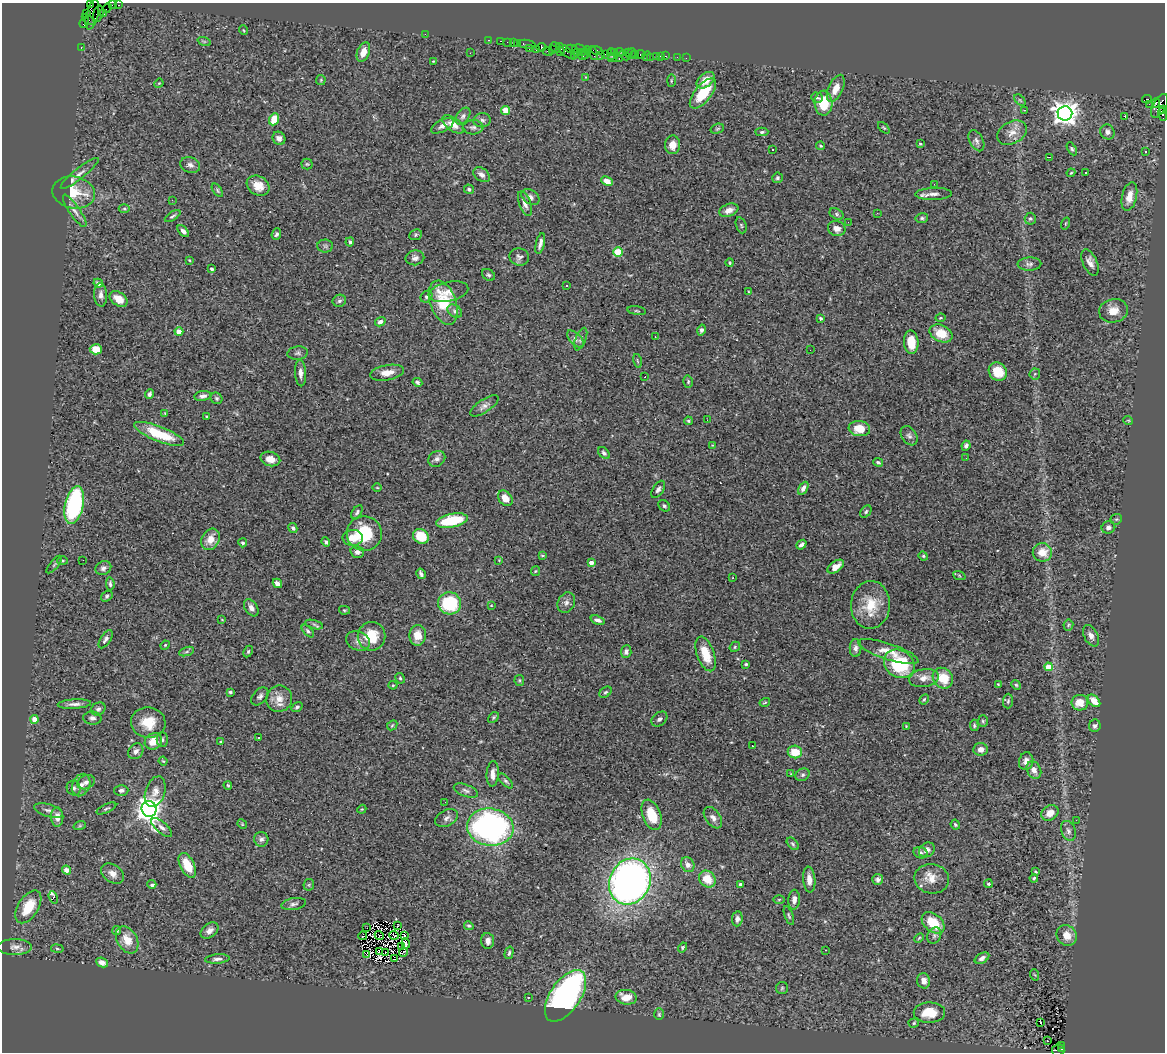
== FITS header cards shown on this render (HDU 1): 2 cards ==
NAXIS1  =                 1163
NAXIS2  =                 1050

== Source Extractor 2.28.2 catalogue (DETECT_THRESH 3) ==
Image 1163 x 1050 px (HDU 1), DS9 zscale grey, 1 PNG px = 1 image px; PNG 1167 x 1054 px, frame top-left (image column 1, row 1050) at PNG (2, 3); each listed source drawn as its Kron ellipse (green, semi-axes under 4 px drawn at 4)
Background 2.53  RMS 0.065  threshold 0.194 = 3 sigma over >= 5 px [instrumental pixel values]
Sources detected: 405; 7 with non-positive FLUX_AUTO (blend fragments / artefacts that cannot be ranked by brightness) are neither listed nor drawn; the other 398 listed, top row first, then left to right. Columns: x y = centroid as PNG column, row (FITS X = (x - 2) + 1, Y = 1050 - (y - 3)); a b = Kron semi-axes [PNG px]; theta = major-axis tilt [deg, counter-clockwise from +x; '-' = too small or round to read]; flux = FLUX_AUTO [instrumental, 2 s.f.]
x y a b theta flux
90 4 3 2 - 79
112 5 4 2 - 130
119 5 3 2 - 74
107 8 5 2 - 140
98 13 8 5 76 810
104 13 3 3 - 300
87 14 3 2 - 120
92 15 15 6 76 1500
88 19 7 3 -39 380
84 22 5 3 - 220
243 30 5 3 - 3.7
425 34 2 2 - 27
489 40 3 2 - 100
204 41 7 4 -19 7
501 41 3 2 - 150
507 42 2 2 - 68
513 43 2 2 - 120
517 43 3 2 - 180
526 44 9 3 -9 420
541 47 5 4 - 680
81 48 3 2 - 100
555 48 5 3 - 77
529 49 3 2 - 140
572 49 6 4 -13 790
579 49 7 3 -8 500
536 50 3 3 - 300
552 50 4 3 - 100
597 50 6 3 -18 270
547 51 5 2 - 260
560 51 5 3 - 690
566 51 11 4 -39 1000
363 52 10 6 68 47
577 52 3 3 - 160
582 52 3 3 - 470
614 52 3 3 - 160
619 52 4 3 - 230
470 53 3 2 - 5.2
586 53 6 3 82 400
593 53 7 3 -70 570
628 53 3 3 - 170
605 54 2 2 - 160
611 54 6 2 -87 210
631 54 5 3 - 260
635 54 3 2 - 130
641 54 5 3 - 300
574 55 2 2 - 110
582 55 5 3 - 810
601 55 2 2 - 75
625 55 6 2 -31 520
646 56 5 2 - 66
660 56 2 2 - 35
666 56 3 2 - 150
650 57 2 2 - 41
656 57 3 2 - 110
677 57 4 2 - 28
613 58 5 2 - 120
686 58 2 2 - 20
619 59 3 2 - 340
433 61 2 2 - 3.4
586 77 4 4 - 3.4
321 80 5 4 - 4.8
706 80 10 6 40 49
671 81 6 3 89 5.1
159 83 5 4 - 3.9
836 88 14 7 65 49
703 93 18 8 50 140
817 98 6 5 - 9.6
1147 99 5 3 - 1500
1020 100 7 4 -44 5.5
823 103 12 9 -88 130
1156 103 5 3 - 970
1149 104 2 2 - 39
1159 106 13 6 59 1600
1163 109 4 3 - 680
505 110 4 4 - 83
1024 110 2 2 - 2.6
1065 113 7 7 - 3900
1163 115 7 4 -73 390
463 116 9 6 52 13
1125 116 3 3 - 15
274 119 6 5 - 87
482 120 9 7 7 14
453 124 13 6 -35 39
443 126 12 6 28 24
473 127 10 7 5 15
884 128 7 3 -44 5.5
717 129 7 5 18 6.7
762 132 6 4 1 7.3
1107 132 8 7 - 18
1012 133 16 11 28 44
279 138 7 6 - 19
976 141 11 6 -62 18
920 144 3 3 - 5.7
672 145 9 7 87 42
821 146 4 3 - 6.3
773 149 3 3 - 15
1072 149 7 4 -60 7.7
1146 152 3 2 - 5
1049 157 3 2 - 7.6
307 164 5 5 - 5.6
190 165 10 7 -19 19
80 173 24 5 39 27
1071 173 4 3 - 4.3
1085 173 3 3 - 7.4
482 175 9 6 -37 23
777 178 5 5 - 8.7
607 181 6 4 -26 39
934 184 3 2 - 5.8
258 186 12 9 -30 56
469 189 5 4 - 7.7
217 190 8 4 -55 7.4
74 193 21 16 -10 140
934 194 18 6 2 26
530 197 10 7 -36 18
1129 197 15 7 77 47
172 200 2 2 - 64
525 204 13 6 -69 21
124 209 5 3 - 5.4
729 210 10 6 21 28
75 211 19 5 -56 23
877 213 3 2 - 4.1
836 214 7 5 -29 8.8
173 216 9 4 34 8.7
922 218 6 5 - 7.6
1030 219 6 5 - 8.1
848 222 2 2 - 9.4
1065 223 6 3 71 4
741 225 8 5 -71 7.7
837 228 9 7 -19 32
183 231 7 4 -49 17
276 234 6 4 68 8.9
416 235 6 5 - 6.8
350 242 4 4 - 13
540 243 11 3 76 18
325 246 8 6 -1 10
618 252 5 5 - 140
519 257 10 8 -12 15
415 258 9 7 10 17
189 260 4 3 - 3.6
730 263 4 3 - 5.4
1090 263 14 7 -66 27
1029 264 12 6 3 15
212 269 4 3 - 10
488 275 7 5 -36 8.7
98 283 5 4 - 15
566 285 3 3 - 11
448 292 20 9 12 44
748 292 4 2 - 3.1
101 295 12 6 -87 21
426 297 6 5 - 8.3
119 299 10 6 -36 50
339 301 7 6 - 10
443 303 23 13 -70 170
455 311 8 6 -41 13
637 311 9 3 -9 5.3
1113 311 14 11 12 52
820 318 3 3 - 8.5
940 318 5 3 - 4.2
380 322 5 4 - 16
701 330 5 4 - 16
179 332 4 4 - 48
941 333 12 8 -25 89
655 336 2 2 - 2.5
575 339 10 5 -46 15
581 339 12 5 68 12
911 342 11 7 -84 83
96 349 6 5 - 74
810 350 2 2 - 7.8
298 353 10 6 8 12
637 361 7 3 -76 4.4
998 372 9 8 - 92
300 373 13 5 -88 24
387 373 17 7 10 44
1035 374 5 5 - 5.7
645 377 3 2 - 8.5
417 382 5 4 - 7.8
688 382 6 4 -75 7.2
149 394 4 3 - 11
203 396 8 5 8 15
216 398 6 5 - 7.4
484 406 16 6 34 21
165 413 3 3 - 3.2
207 416 4 3 - 4.3
707 420 2 2 - 9.5
1128 420 5 3 - 3.4
688 421 4 3 - 5.4
859 429 11 7 -8 75
159 434 26 7 -22 160
909 436 10 7 -56 14
712 445 4 3 - 3.2
966 446 5 4 - 12
604 453 7 4 -45 9.5
966 458 2 2 - 11
270 459 10 7 -15 37
437 459 9 7 34 17
878 462 5 3 - 7.5
377 488 5 3 - 3.7
803 488 7 4 59 18
658 489 9 5 56 13
505 498 8 6 -50 43
74 505 19 9 77 590
664 506 6 5 - 7.6
357 512 8 4 57 8.4
866 512 7 4 52 7.2
1116 519 6 5 - 6.2
452 521 16 6 11 200
1108 527 7 6 - 16
293 528 5 4 - 8.7
364 533 18 17 - 190
421 536 8 7 - 110
353 538 10 8 2 58
210 539 11 8 61 44
326 542 5 4 - 9.5
243 543 4 4 - 7.6
801 545 5 3 - 14
357 552 7 6 - 15
1042 552 9 9 - 59
542 556 4 3 - 5.2
923 556 5 4 - 5.8
83 560 2 2 - 9.1
499 560 4 4 - 3.7
63 561 5 4 - 5.7
591 563 4 4 - 25
54 565 11 3 50 7
836 567 9 5 35 45
103 568 8 6 28 14
535 571 5 4 - 4.6
421 574 5 3 - 9.7
959 575 6 4 -21 5.3
733 578 2 2 - 2.7
277 583 5 4 - 24
110 584 7 3 -84 7.8
107 596 6 5 - 8
450 603 11 11 - 300
566 603 10 8 64 19
491 605 4 3 - 3.5
870 605 24 19 85 130
251 608 9 6 -55 23
344 610 5 4 - 5.3
222 620 4 2 - 2.5
597 620 7 4 -21 15
314 624 9 4 -15 8.4
1068 625 5 5 - 6.1
308 631 8 4 -46 7.8
418 635 10 8 85 53
371 636 14 14 - 120
1091 636 11 7 -63 24
106 639 10 5 57 14
358 641 12 9 -23 25
165 645 5 4 - 4.8
735 647 5 4 - 6.2
855 648 9 6 89 17
248 651 6 4 63 5.8
187 652 8 3 19 7
626 652 6 5 - 15
888 652 31 8 -18 51
706 654 18 8 -70 90
746 664 3 3 - 5.9
899 664 16 13 -33 270
1048 667 4 4 - 92
400 678 5 4 - 6.8
924 678 15 9 9 38
943 678 11 9 -47 100
519 680 5 4 - 5.9
998 684 3 2 - 3.3
393 685 4 4 - 4.5
1016 685 5 4 - 5.3
230 692 3 3 - 5.8
605 692 7 4 38 7.3
260 696 10 6 47 14
279 699 13 13 - 48
924 699 5 3 - 5.7
1008 701 7 5 88 8.2
1094 701 7 5 -45 53
765 702 5 3 - 4.9
1080 703 8 8 - 52
74 704 17 4 3 20
297 707 6 4 35 9.2
98 709 7 6 - 13
493 717 6 4 43 7
92 718 9 6 -2 17
35 719 4 4 - 55
659 719 9 6 40 14
983 721 6 5 - 6.6
148 723 17 15 -8 96
392 725 6 4 44 5.8
974 725 6 4 -83 7.7
906 726 2 2 - 2.9
1095 726 6 6 - 10
258 737 2 2 - 2.9
162 740 7 5 -89 11
153 741 9 7 38 60
221 742 3 3 - 4.5
752 746 3 2 - 8
981 749 7 6 - 23
136 751 8 7 - 21
795 752 7 6 - 82
163 761 4 3 - 4
1026 761 9 7 77 23
1034 770 9 7 -63 25
493 774 13 6 87 31
791 774 4 4 - 3.4
802 775 7 6 - 10
506 781 9 4 -45 9.2
86 782 9 7 21 18
81 785 12 8 65 29
228 785 4 3 - 5
74 788 7 7 - 15
121 790 7 5 1 12
466 791 12 6 -21 15
155 792 16 9 72 35
445 802 2 2 - 9.6
106 808 10 3 25 7.3
149 809 8 7 - 4200
362 809 4 3 - 3.8
49 810 15 6 -16 21
1050 813 9 7 34 39
652 815 16 9 -69 100
57 817 10 6 -88 36
447 818 12 7 27 20
713 818 12 7 -54 20
1076 820 2 2 - 12
242 824 5 4 - 3.7
80 825 6 4 20 6.2
955 825 5 4 - 7.6
162 827 13 5 -41 19
490 827 23 18 -7 1200
1068 831 10 7 -69 18
261 839 7 7 - 13
793 844 7 4 -49 7.6
927 850 8 7 - 20
920 853 7 5 -21 11
187 865 13 7 -63 95
688 865 8 6 -58 20
67 870 4 4 - 38
1035 872 3 2 - 4.2
112 874 13 8 -35 31
1034 878 4 4 - 5.9
707 879 9 7 -47 74
809 879 13 6 -84 31
878 879 5 5 - 11
932 879 17 15 -11 58
630 881 24 20 63 2200
152 884 4 3 - 18
741 884 3 3 - 14
988 884 4 3 - 11
309 885 6 5 - 6.7
53 897 6 3 -71 45
779 900 5 3 - 4.3
794 900 10 6 86 22
294 904 13 6 9 14
28 907 18 10 58 130
789 916 10 3 -70 7
737 919 7 5 83 15
933 923 13 8 -40 120
397 926 3 2 - 0.88
469 926 5 4 - 7.3
367 928 2 2 - 3.9
117 931 5 4 - 9.1
209 931 10 6 38 22
379 935 5 2 - 0.76
394 935 5 2 - 1.9
404 935 3 2 - 14
1067 935 11 9 -48 48
362 936 4 3 - 6.5
934 936 8 6 61 12
919 938 5 3 - 4.7
127 940 15 10 -59 61
488 941 8 6 -85 24
406 943 5 3 - 8.4
15 947 17 8 0 29
402 947 3 2 - 3
682 947 5 4 - 5.3
57 949 6 3 -9 4.8
825 950 3 2 - 2.4
379 951 3 2 - 0.3
404 952 4 2 - 3.3
385 953 3 2 - 8.4
509 953 6 3 75 7.4
366 954 3 2 - 2.4
982 958 8 5 30 16
217 959 12 4 4 15
394 959 4 3 - 21
102 962 6 4 -25 22
1035 975 6 3 -70 4.4
924 981 8 6 -78 28
782 988 6 6 - 6.2
565 996 29 15 56 1200
528 997 3 2 - 6.1
626 997 11 7 -8 56
929 1013 15 10 1 100
659 1014 6 5 - 6.2
1040 1022 3 3 - 64
914 1023 5 4 - 6.8
1048 1041 3 2 - 11
1062 1045 3 2 - 400
1061 1049 3 2 - 260
1058 1050 6 5 - 830
At the frame edge (FLAGS 8, measured only in part): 3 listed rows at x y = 90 4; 1163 109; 1058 1050
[7 non-positive-flux detections neither listed nor drawn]